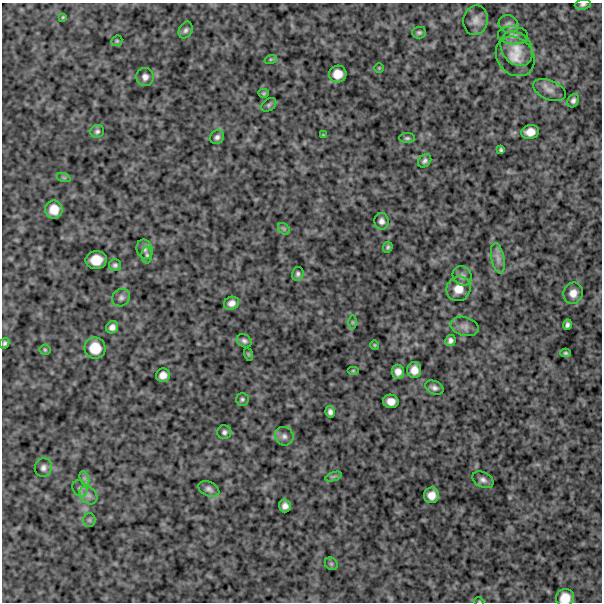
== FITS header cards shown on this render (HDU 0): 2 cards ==
NAXIS1  =                  600
NAXIS2  =                  600

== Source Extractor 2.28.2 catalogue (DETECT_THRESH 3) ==
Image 600 x 600 px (HDU 0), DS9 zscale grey, 1 PNG px = 1 image px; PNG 604 x 604 px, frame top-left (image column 1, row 600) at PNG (2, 3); each listed source drawn as its Kron ellipse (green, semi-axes under 4 px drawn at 4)
Background 803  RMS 250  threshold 737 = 3 sigma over >= 5 px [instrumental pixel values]
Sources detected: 76; all 76 listed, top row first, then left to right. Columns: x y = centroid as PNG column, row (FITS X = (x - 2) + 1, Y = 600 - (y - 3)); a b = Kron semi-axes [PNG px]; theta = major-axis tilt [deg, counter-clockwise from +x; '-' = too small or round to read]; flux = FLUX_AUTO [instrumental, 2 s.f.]
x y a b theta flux
583 4 8 5 8 42000
63 17 3 3 - 16000
476 20 15 12 80 120000
509 24 10 8 -26 71000
186 30 9 6 65 48000
419 32 7 6 - 36000
513 35 15 9 -4 110000
117 41 6 5 - 21000
517 49 18 14 -54 280000
515 56 21 18 -49 260000
271 59 6 4 18 23000
379 68 4 4 - 15000
338 74 8 8 - 180000
145 77 9 8 - 77000
549 90 17 9 -23 110000
264 93 5 4 - 24000
573 101 7 5 63 51000
269 105 8 5 39 35000
97 131 7 6 - 41000
530 132 9 7 10 140000
323 135 4 4 - 14000
217 137 7 6 - 55000
407 138 8 5 0 34000
501 150 4 3 - 27000
425 161 7 5 43 48000
64 178 7 4 -19 28000
54 210 9 8 - 200000
381 221 8 7 - 68000
284 229 7 5 -45 30000
388 247 5 4 - 29000
145 249 10 8 -75 69000
147 255 8 5 -89 37000
498 258 15 6 -79 110000
96 260 10 9 - 240000
115 265 6 6 - 40000
298 274 7 5 76 42000
462 276 10 9 - 84000
458 289 12 11 - 190000
573 293 11 9 67 130000
121 298 9 8 - 64000
231 303 7 6 - 87000
352 322 6 4 -90 23000
567 325 5 4 - 43000
465 326 14 9 -14 96000
112 327 6 5 - 74000
450 340 6 5 - 54000
244 341 8 6 -30 50000
5 343 5 4 - 36000
375 345 4 4 - 18000
95 348 10 10 - 270000
45 350 5 5 - 24000
565 353 5 4 - 28000
248 354 7 4 -71 22000
414 370 8 7 - 130000
353 371 6 4 0 18000
398 372 7 6 - 98000
163 375 7 6 - 100000
434 388 9 6 -24 60000
242 399 6 6 - 35000
391 401 8 7 - 120000
330 412 6 4 -80 54000
224 432 7 7 - 47000
284 436 10 9 - 78000
43 468 9 8 - 73000
333 477 9 4 19 33000
84 478 7 4 -72 45000
483 480 11 7 -27 67000
80 488 8 7 - 55000
209 489 11 7 -24 65000
88 495 10 8 -50 88000
432 495 8 7 - 140000
285 506 6 6 - 79000
89 520 6 6 - 36000
331 564 7 5 -44 31000
565 598 9 8 - 200000
479 601 5 3 - 12000
At the frame edge (FLAGS 8, measured only in part): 3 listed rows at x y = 583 4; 565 598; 479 601